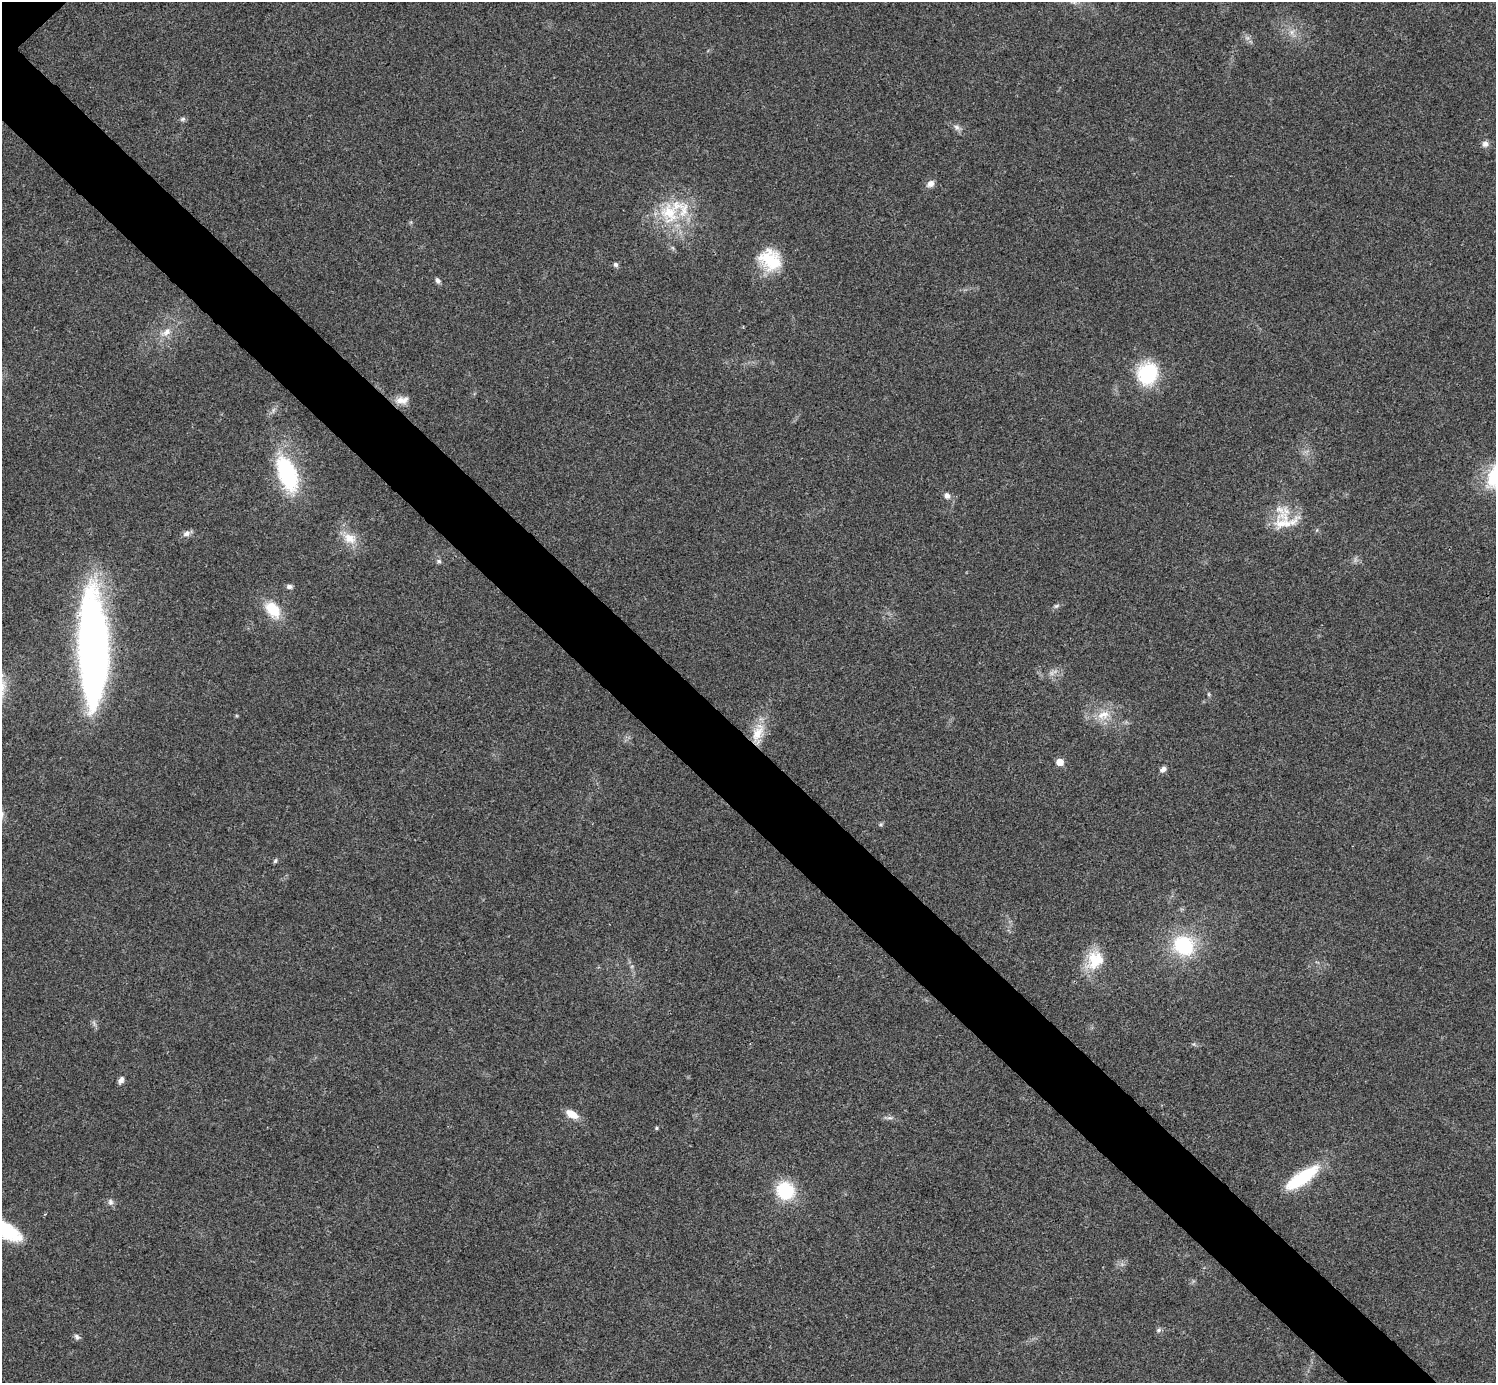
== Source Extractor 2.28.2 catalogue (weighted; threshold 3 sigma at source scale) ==
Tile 6 of 4 x 4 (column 2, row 2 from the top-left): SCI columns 1501-2994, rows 3064-4444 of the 5985 x 5985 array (HDU 1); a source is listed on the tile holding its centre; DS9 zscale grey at full resolution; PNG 1498 x 1385 px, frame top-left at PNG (2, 2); no overlay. Shown black and unused: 6% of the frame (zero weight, under 3 of 4 exposures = <1% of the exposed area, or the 3 px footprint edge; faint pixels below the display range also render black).
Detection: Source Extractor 2.28.2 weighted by HDU 2 'WHT'; one run over the whole footprint, this tile lists its part. Background 0.0198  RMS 0.004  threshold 0.018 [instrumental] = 3 sigma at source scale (4.5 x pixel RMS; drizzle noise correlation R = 1.50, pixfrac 1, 0.05/0.05 arcsec/px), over >= 5 px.
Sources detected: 41; all 41 listed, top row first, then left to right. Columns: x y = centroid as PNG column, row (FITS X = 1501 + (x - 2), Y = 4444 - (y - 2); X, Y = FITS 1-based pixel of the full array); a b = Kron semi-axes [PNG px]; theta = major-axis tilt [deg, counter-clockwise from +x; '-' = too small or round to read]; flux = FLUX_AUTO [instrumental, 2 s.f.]
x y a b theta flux
1292 32 8 5 90 1.4
183 119 7 5 21 0.87
957 127 9 7 -52 1.5
1485 144 8 8 - 1.7
931 184 9 7 35 2.3
669 213 32 28 -68 23
770 260 29 24 -42 16
616 265 6 6 - 1
438 280 7 6 - 1.2
166 332 16 8 29 3.5
1147 373 23 20 63 25
402 400 18 9 4 3.5
287 473 42 20 -69 38
1494 477 30 16 76 17
947 496 8 7 - 1.6
1285 522 38 26 13 14
186 533 10 8 25 1.8
350 538 19 13 -23 6.3
439 561 6 5 - 0.87
289 587 7 6 - 1.3
1056 606 9 4 35 0.9
273 610 22 14 -47 11
93 647 98 24 -89 250
1209 694 6 4 -89 0.49
1103 715 20 11 16 6.4
758 733 29 13 67 9.4
1060 762 5 5 - 5.4
1163 769 9 6 31 1.4
275 861 7 4 54 0.64
1184 945 17 15 -37 30
1095 960 26 22 66 13
121 1080 9 5 58 1.6
572 1114 15 8 -31 5.2
890 1118 9 4 8 1
656 1128 4 4 - 0.55
1302 1178 43 13 35 23
785 1191 16 15 - 23
110 1202 9 7 -87 1.4
4 1229 42 16 -30 27
1158 1330 7 5 28 0.9
77 1337 8 6 -47 1.1
Isophote crosses this tile's border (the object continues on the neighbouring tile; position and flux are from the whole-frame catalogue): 2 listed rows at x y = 1494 477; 4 1229